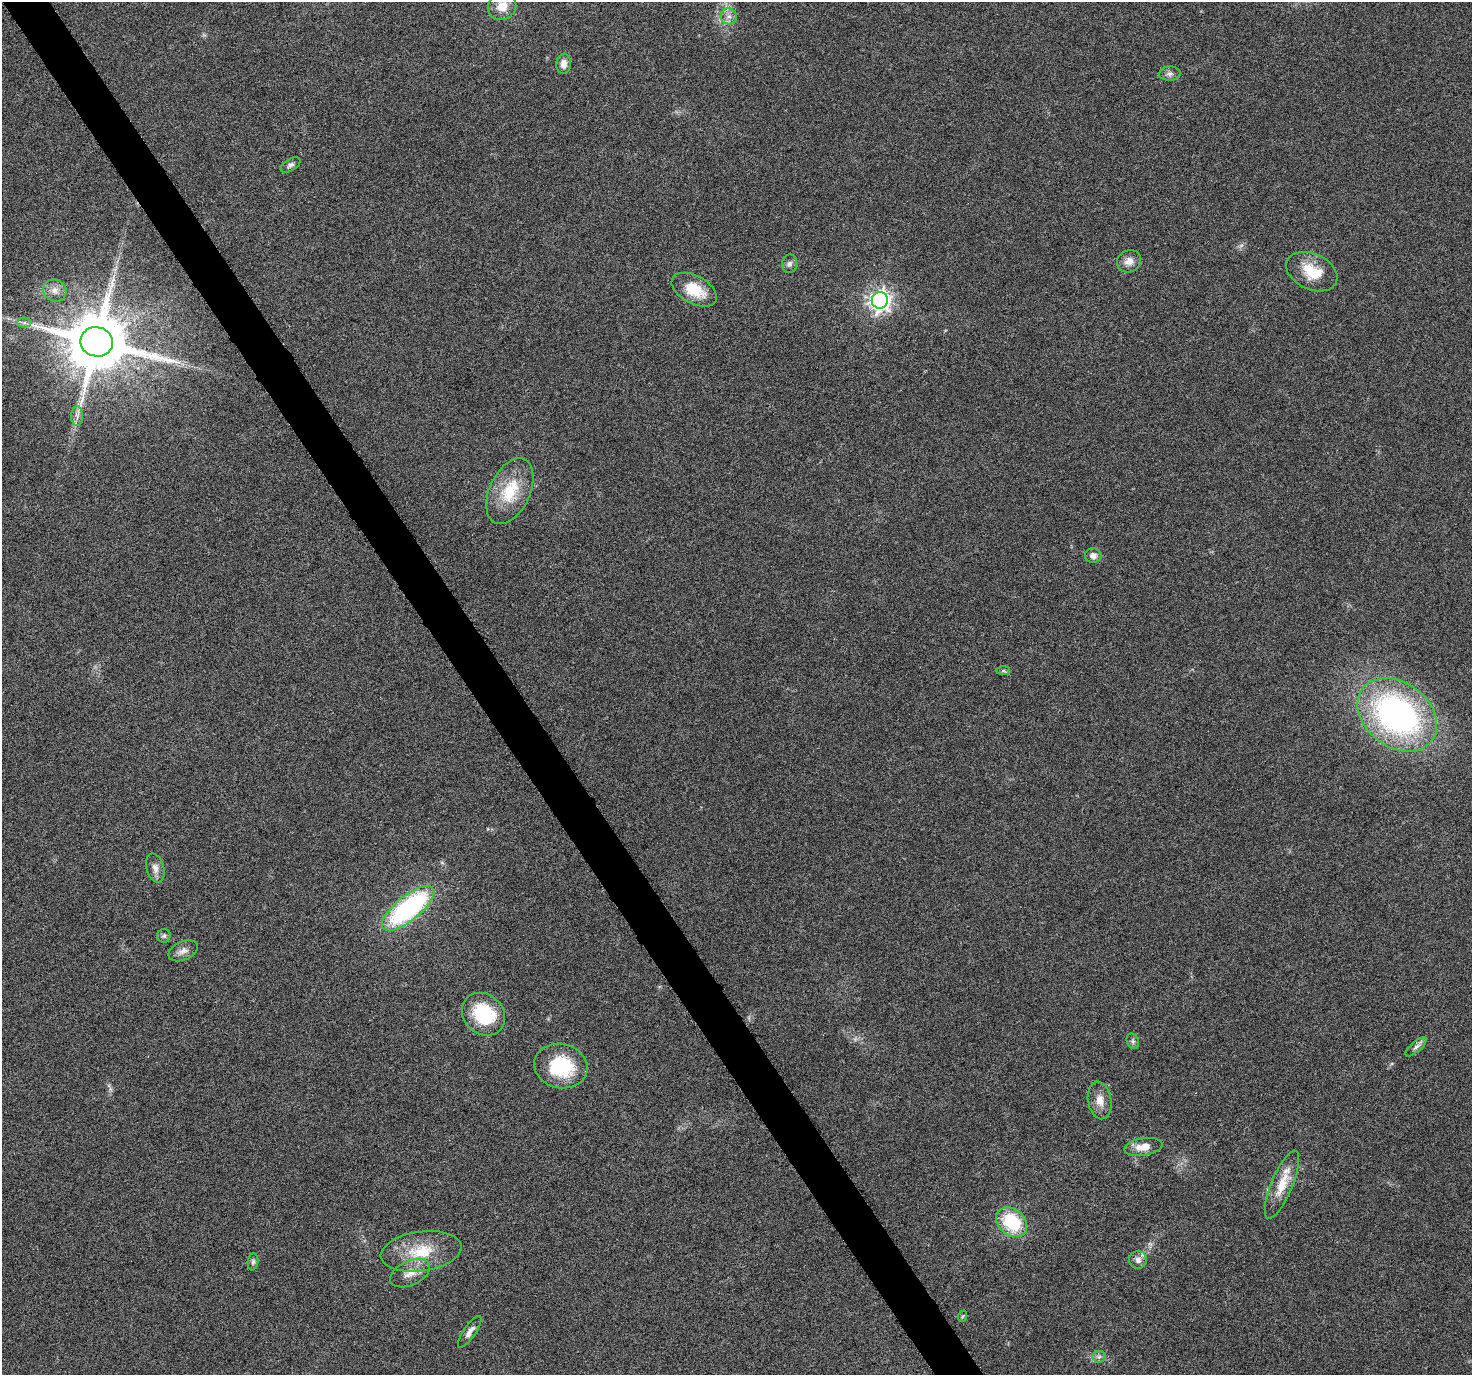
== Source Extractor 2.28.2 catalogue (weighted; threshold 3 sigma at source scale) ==
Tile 11 of 4 x 4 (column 3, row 3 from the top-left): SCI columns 2945-4414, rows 1498-2870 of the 5894 x 5802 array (HDU 1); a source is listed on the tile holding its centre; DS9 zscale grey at full resolution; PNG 1474 x 1377 px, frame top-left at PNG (2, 2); each listed source drawn as its Kron ellipse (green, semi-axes under 4 px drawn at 4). Shown black and unused: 3% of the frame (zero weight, under 3 of 6 exposures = <1% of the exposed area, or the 3 px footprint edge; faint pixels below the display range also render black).
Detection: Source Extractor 2.28.2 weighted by HDU 2 'WHT'; one run over the whole footprint, this tile lists its part. Background 0.0244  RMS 0.0036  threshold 0.0148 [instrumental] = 3 sigma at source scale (4.09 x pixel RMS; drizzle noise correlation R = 1.36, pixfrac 0.8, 0.0396/0.0396 arcsec/px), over >= 5 px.
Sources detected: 37; all 37 listed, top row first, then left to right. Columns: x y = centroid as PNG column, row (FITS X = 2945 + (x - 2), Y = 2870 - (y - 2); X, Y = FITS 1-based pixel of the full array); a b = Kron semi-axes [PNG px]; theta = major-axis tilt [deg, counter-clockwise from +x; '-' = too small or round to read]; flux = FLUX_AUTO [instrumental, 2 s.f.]
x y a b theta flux
502 6 14 13 - 5.1
729 16 8 8 - 1.8
564 64 10 7 85 2.5
1170 74 10 7 4 1.3
290 165 11 6 31 1.1
1129 261 12 10 27 2.8
790 264 9 7 87 1.3
1312 272 27 18 -25 9.7
55 290 12 10 -25 2.7
694 290 24 14 -28 9.8
880 300 8 8 - 180
24 323 7 5 0 0.96
97 342 16 14 -9 3100
77 416 10 6 90 1.4
510 491 35 20 65 14
1093 556 8 7 - 1.9
1003 671 7 4 0 0.6
1397 715 43 32 -37 100
155 868 15 8 -74 2.2
408 908 32 12 39 60
164 936 7 6 - 0.76
183 951 15 9 23 2.3
483 1014 23 19 -43 21
1133 1041 8 6 -70 0.83
1416 1047 13 5 41 1.2
561 1066 27 22 -13 20
1100 1100 19 11 -80 3.7
1143 1147 19 8 9 4.3
1282 1185 36 10 67 7.9
1012 1222 17 13 -41 18
421 1251 40 19 8 14
1138 1260 9 9 - 1.9
253 1262 8 5 82 0.86
410 1273 21 12 25 4.3
963 1316 6 3 70 0.39
470 1332 18 6 55 2
1099 1357 6 6 - 0.98